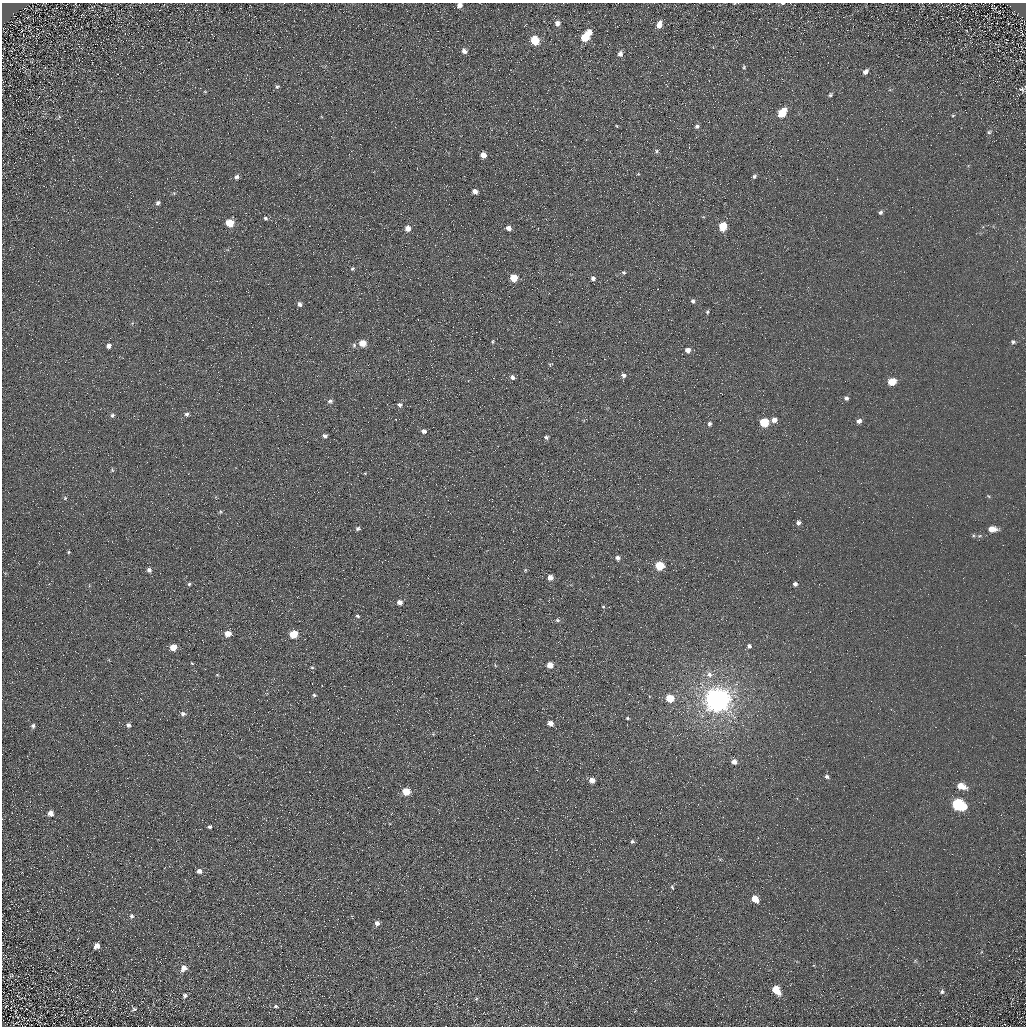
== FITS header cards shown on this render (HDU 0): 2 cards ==
NAXIS1  =                 1024 / Required FITS header
NAXIS2  =                 1024 / Required FITS header

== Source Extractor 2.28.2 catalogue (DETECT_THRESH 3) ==
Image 1024 x 1024 px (HDU 0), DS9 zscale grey, 1 PNG px = 1 image px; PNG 1028 x 1028 px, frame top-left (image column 1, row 1024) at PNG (2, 3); no overlay
Background 5.31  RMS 7.8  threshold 23.4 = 3 sigma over >= 5 px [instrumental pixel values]
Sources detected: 126; all 126 listed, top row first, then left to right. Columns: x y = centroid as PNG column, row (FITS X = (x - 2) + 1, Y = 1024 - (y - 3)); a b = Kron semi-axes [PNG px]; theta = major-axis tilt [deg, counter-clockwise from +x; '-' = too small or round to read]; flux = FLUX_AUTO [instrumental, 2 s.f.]
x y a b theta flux
783 3 6 3 0 550
459 5 5 4 - 2500
407 11 2 2 - 820
557 23 6 6 - 2100
659 25 7 5 68 5300
589 33 5 4 - 3100
585 37 8 5 65 16000
535 40 6 5 - 20000
464 51 6 5 - 2100
620 54 6 5 - 2200
744 67 5 4 - 660
865 72 7 5 46 2200
277 86 6 5 - 950
1022 90 8 7 - 1300
205 92 5 3 - 450
830 95 5 4 - 860
782 113 7 5 49 17000
953 116 5 3 - 530
617 126 4 2 - 350
697 126 5 5 - 1200
989 132 7 5 28 990
656 151 7 6 - 1000
483 155 5 5 - 5200
754 176 6 4 52 1100
237 177 6 5 - 1300
475 191 5 4 - 2900
158 203 5 4 - 1100
880 212 5 5 - 1200
265 218 5 3 - 910
230 223 6 5 - 12000
723 226 6 5 - 17000
408 228 5 5 - 4400
509 228 5 5 - 2900
352 269 5 4 - 800
624 272 5 4 - 880
514 278 5 5 - 12000
593 278 5 5 - 1900
693 301 5 5 - 1200
299 304 6 5 - 1600
707 312 5 4 - 850
492 341 5 3 - 650
1013 342 5 4 - 950
363 343 6 5 - 7700
354 345 7 5 -89 1100
109 346 6 5 - 2100
688 350 5 5 - 3400
550 364 7 3 12 530
623 375 8 6 -11 2000
512 377 6 5 - 1800
892 382 6 5 - 11000
846 398 4 4 - 1300
330 401 7 6 - 1400
400 405 7 6 - 1500
187 414 5 5 - 1400
112 415 6 5 - 1100
774 420 5 5 - 3000
859 421 5 4 - 1900
764 422 5 5 - 21000
709 424 5 4 - 1400
424 431 6 5 - 1800
325 436 5 5 - 1600
546 437 6 5 - 1100
112 470 6 4 -49 650
365 473 3 3 - 410
65 498 5 5 - 730
220 512 5 4 - 650
798 523 5 5 - 1700
358 529 5 4 - 1100
992 529 8 5 -1 6500
1003 545 3 2 - 400
294 547 2 2 - 210
69 552 4 4 - 570
618 558 5 5 - 2000
660 566 6 5 - 19000
149 570 5 5 - 1600
525 570 5 4 - 590
550 577 6 5 - 3000
189 584 4 4 - 830
795 584 4 4 - 1500
399 602 6 5 - 2500
603 607 5 4 - 670
357 616 5 3 - 740
557 620 6 5 - 960
228 633 6 5 - 5700
293 634 6 5 - 15000
749 646 5 5 - 1300
173 647 5 5 - 7600
192 663 4 3 - 440
550 665 5 5 - 5600
312 667 5 4 - 700
217 675 5 3 - 460
709 675 9 8 - 3000
314 695 5 5 - 830
670 698 5 5 - 12000
717 700 8 7 - 840000
183 714 6 6 - 1700
627 718 4 3 - 630
550 723 5 4 - 3700
128 725 6 5 - 1300
33 726 5 5 - 1300
433 734 4 4 - 490
734 762 5 5 - 3400
826 777 5 5 - 1300
592 780 5 4 - 4600
961 786 9 6 -20 7400
406 792 5 5 - 13000
958 804 9 6 -25 60000
50 813 6 5 - 3400
210 827 4 4 - 1000
632 841 5 4 - 1100
199 871 5 5 - 2400
672 887 6 4 -70 770
755 899 6 5 - 7000
131 916 6 5 - 1100
377 923 5 5 - 2500
97 946 5 5 - 3100
915 960 6 4 1 650
184 968 7 6 - 3900
11 976 6 4 18 590
776 990 7 5 -55 12000
942 992 7 6 - 1400
185 995 7 5 74 1200
476 999 5 3 - 580
276 1006 6 4 -3 900
134 1009 5 5 - 890
16 1023 4 3 - 320
At the frame edge (FLAGS 8, measured only in part): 2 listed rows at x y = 783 3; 459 5